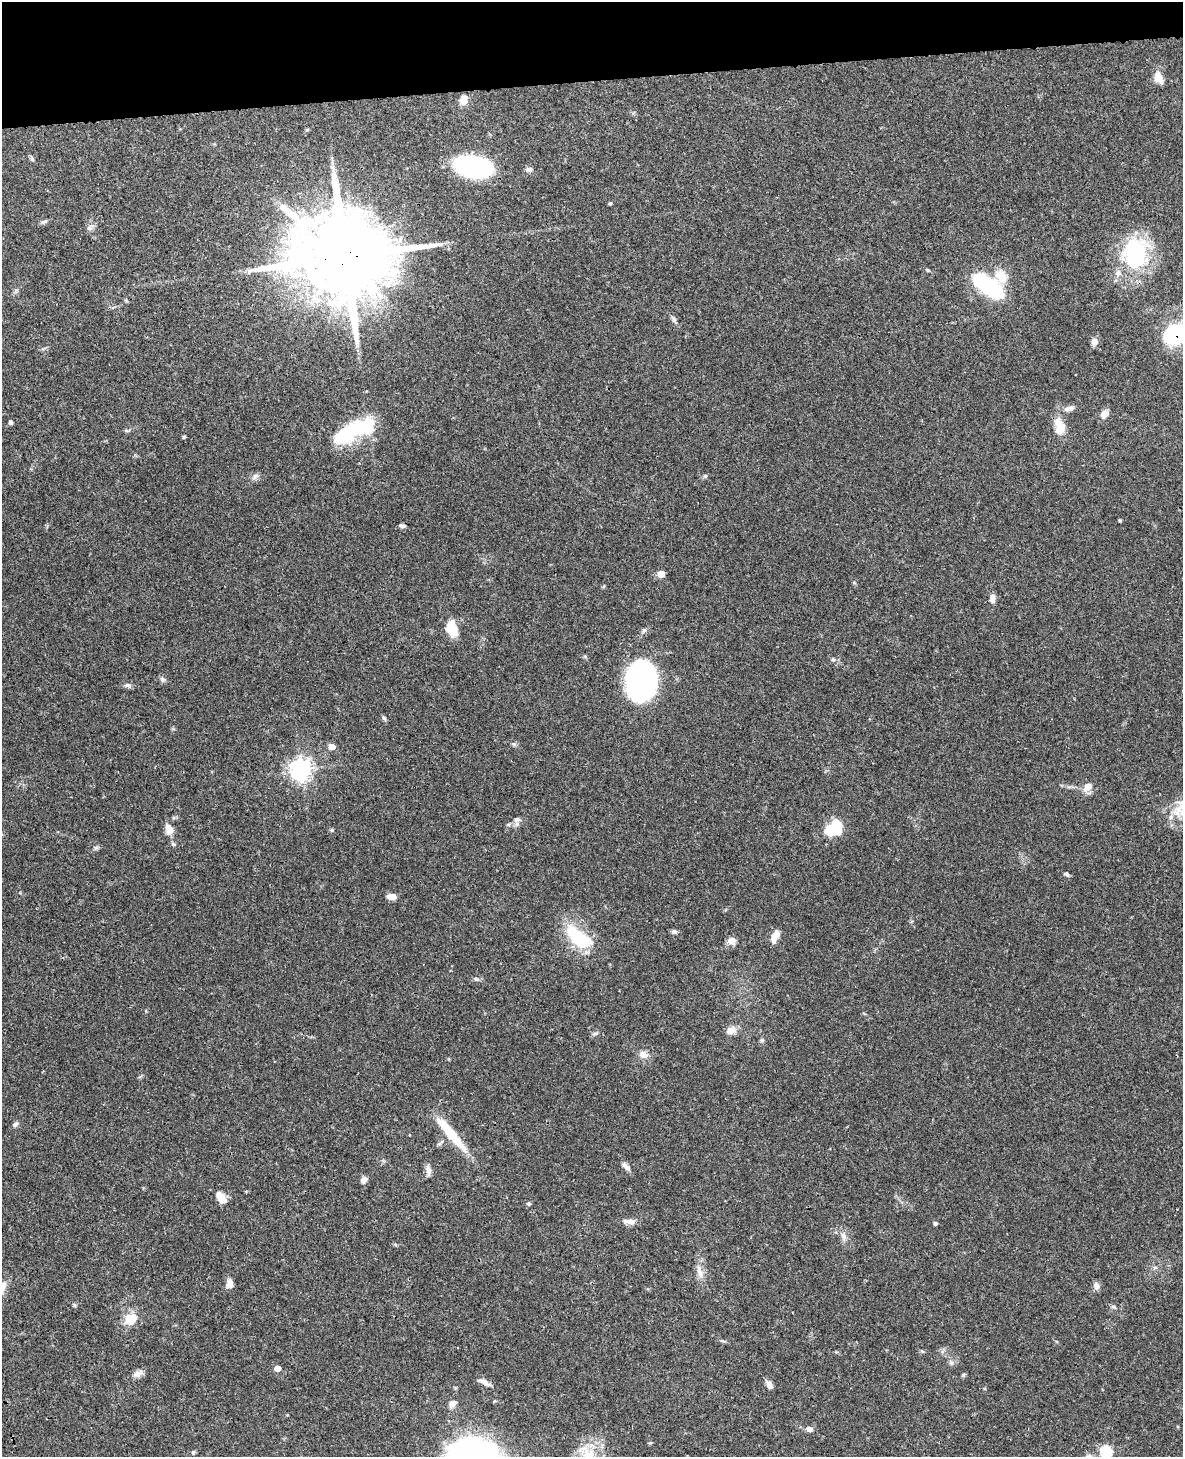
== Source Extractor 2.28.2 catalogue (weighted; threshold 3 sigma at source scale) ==
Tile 3 of 4 x 3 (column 3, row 1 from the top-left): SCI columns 2481-3661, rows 3081-4535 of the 4964 x 4810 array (HDU 1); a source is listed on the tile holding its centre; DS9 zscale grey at full resolution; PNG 1185 x 1459 px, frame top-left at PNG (2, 2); no overlay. Shown black and unused: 5% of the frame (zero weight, under 3 of 4 exposures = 6% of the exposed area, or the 3 px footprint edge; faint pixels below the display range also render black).
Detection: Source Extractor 2.28.2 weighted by HDU 2 'WHT'; one run over the whole footprint, this tile lists its part. Background 0.0587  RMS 0.0032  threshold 0.0143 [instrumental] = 3 sigma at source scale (4.5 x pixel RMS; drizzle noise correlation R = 1.50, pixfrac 1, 0.05/0.05 arcsec/px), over >= 5 px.
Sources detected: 94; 3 inside a brighter object's white glare — not listed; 3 inside a brighter listed object's ellipse — not listed separately; the other 88 listed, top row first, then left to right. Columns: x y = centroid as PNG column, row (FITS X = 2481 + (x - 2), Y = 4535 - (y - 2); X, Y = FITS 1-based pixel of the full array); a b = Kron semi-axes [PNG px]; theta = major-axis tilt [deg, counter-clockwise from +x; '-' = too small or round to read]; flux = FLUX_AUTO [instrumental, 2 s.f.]
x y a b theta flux
1158 77 14 9 -71 3.4
464 100 14 10 73 2.4
307 130 6 3 18 0.36
32 159 7 4 -57 0.53
473 167 29 16 -10 54
529 169 9 7 -18 0.92
610 203 5 4 - 0.39
44 222 10 5 27 0.75
89 228 8 5 -10 0.84
1135 253 41 33 84 30
344 257 31 21 1 7000
928 270 5 4 - 0.35
1001 276 16 12 -60 5.9
988 285 30 13 -36 38
16 290 7 4 18 0.53
674 319 12 5 -62 0.95
1174 335 21 17 42 23
1094 342 9 7 84 1.7
1069 408 13 7 15 1.9
1104 414 11 8 58 2.1
10 422 5 5 - 0.64
1060 426 22 13 -78 5.6
353 431 42 19 29 20
184 437 5 4 - 0.38
255 476 10 7 47 1.1
705 476 5 5 - 0.53
1120 520 4 3 - 0.36
402 526 8 4 -7 0.81
661 574 6 5 - 3.6
992 599 11 7 89 1.7
451 628 17 11 -74 6.8
644 630 7 5 61 0.71
833 659 7 6 - 0.76
162 679 8 7 - 0.85
642 681 31 23 -89 100
128 685 11 6 -8 1
384 718 7 5 -45 0.54
514 744 6 6 - 0.62
331 747 6 6 - 3
301 769 8 8 - 150
1088 787 13 10 76 2.9
517 820 10 8 15 1.4
169 830 9 7 -68 4.4
831 831 20 12 6 8.5
173 844 6 5 - 0.55
96 848 7 5 44 0.63
1066 874 8 6 -38 0.65
391 896 9 6 -9 2.6
674 932 7 6 - 0.83
775 936 15 8 68 2.8
578 937 36 17 -38 17
731 941 10 9 - 2.1
476 979 7 6 - 0.71
731 1030 13 9 18 2.5
595 1033 8 4 9 0.61
762 1040 6 5 - 0.63
643 1054 11 9 -20 2.2
15 1124 9 6 40 0.81
451 1134 57 10 -50 12
626 1167 14 6 -47 1.3
428 1170 17 6 -87 1.6
364 1180 9 7 53 1.4
221 1200 11 9 -87 3.3
529 1203 5 5 - 0.52
631 1221 12 8 2 1.8
935 1223 4 4 - 0.66
843 1236 13 8 -76 1.8
1155 1267 7 4 0 0.6
700 1271 20 8 -75 2.9
229 1284 11 8 82 2.1
1096 1286 9 7 -77 1.5
74 1305 6 4 -71 0.42
1114 1307 8 4 -27 0.64
131 1319 13 10 31 6.7
723 1341 10 3 -10 0.51
922 1351 6 4 -41 0.39
951 1363 8 6 -69 0.84
277 1368 5 5 - 2.6
138 1373 16 8 25 1.7
964 1375 7 4 44 0.44
484 1382 16 5 -26 1.8
769 1385 10 6 -61 1.7
494 1401 5 3 - 0.29
452 1403 12 9 47 1.6
809 1429 7 6 - 1.8
1106 1451 6 6 - 22
193 1452 5 5 - 0.5
588 1453 31 19 -57 9.8
Overlapping masked pixels (flux is a lower limit): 2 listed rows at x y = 344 257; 1174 335
Isophote crosses this tile's border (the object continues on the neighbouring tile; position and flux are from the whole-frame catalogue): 3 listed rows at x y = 1174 335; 1106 1451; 588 1453
Unlisted compact peaks at least as high as the median listed source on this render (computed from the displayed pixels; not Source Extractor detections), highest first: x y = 332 830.